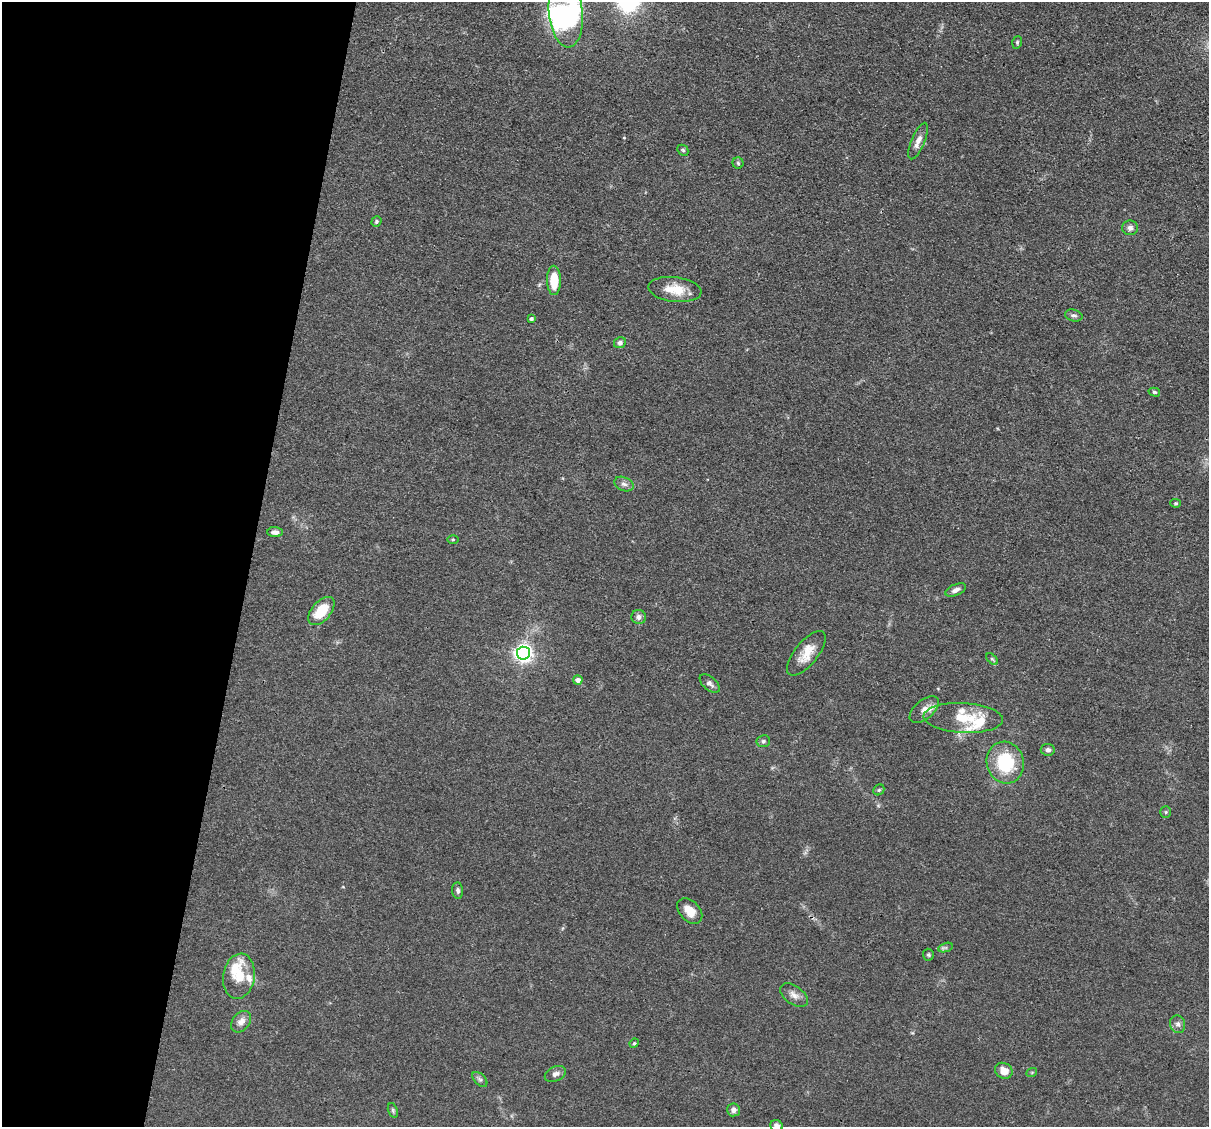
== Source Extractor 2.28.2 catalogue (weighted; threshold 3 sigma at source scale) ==
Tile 9 of 4 x 4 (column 1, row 3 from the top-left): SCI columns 1-1207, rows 1359-2483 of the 4830 x 4851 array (HDU 1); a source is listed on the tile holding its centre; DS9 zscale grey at full resolution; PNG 1211 x 1129 px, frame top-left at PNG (2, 2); each listed source drawn as its Kron ellipse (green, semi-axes under 4 px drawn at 4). Shown black and unused: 21% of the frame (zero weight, under 3 of 4 exposures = <1% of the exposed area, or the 3 px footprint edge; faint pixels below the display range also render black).
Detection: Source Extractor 2.28.2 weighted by HDU 2 'WHT'; one run over the whole footprint, this tile lists its part. Background 0.067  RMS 0.0061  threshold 0.0275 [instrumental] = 3 sigma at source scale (4.5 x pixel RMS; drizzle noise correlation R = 1.50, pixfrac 1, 0.05/0.05 arcsec/px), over >= 5 px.
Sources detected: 56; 3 inside a brighter object's white glare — neither listed nor drawn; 5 inside a brighter listed object's ellipse — not listed separately; the other 48 listed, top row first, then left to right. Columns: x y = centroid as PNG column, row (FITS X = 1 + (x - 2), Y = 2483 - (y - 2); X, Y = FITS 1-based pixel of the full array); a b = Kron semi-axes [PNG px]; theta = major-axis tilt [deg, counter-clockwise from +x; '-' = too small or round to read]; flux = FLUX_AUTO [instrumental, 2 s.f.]
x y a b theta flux
566 13 35 17 -84 52
1017 42 6 4 72 0.89
918 141 19 6 68 4.9
683 150 6 5 - 0.95
738 163 5 5 - 0.98
376 222 5 4 - 0.95
1130 228 8 7 - 2.5
554 280 15 7 -89 15
675 289 27 12 -7 13
1074 315 9 6 -15 1.7
531 319 3 3 - 1.2
620 343 6 5 - 2.2
1154 392 6 4 -16 0.91
624 484 10 7 -22 2.6
1176 503 5 4 - 0.81
275 532 7 5 -5 2.8
453 539 5 4 - 0.69
956 590 11 5 23 2.9
321 611 17 9 48 17
639 617 7 7 - 2.5
523 653 6 6 - 290
806 653 27 11 51 11
992 659 7 4 -44 0.99
578 680 5 4 - 2.9
710 683 12 6 -41 2.4
924 709 17 9 41 4.7
963 718 40 15 -3 18
763 741 7 6 - 1.5
1048 750 7 5 -6 1.9
1005 763 21 18 -75 35
879 790 6 5 - 0.99
1166 812 6 5 - 0.82
458 891 8 5 -85 1.8
690 911 15 10 -47 7.5
946 948 8 4 18 1.2
928 955 6 5 - 1
239 976 23 15 81 13
794 995 16 9 -35 4.2
241 1022 12 8 50 4.5
1178 1024 9 7 -73 2.4
634 1043 5 4 - 0.76
1004 1071 9 7 -28 6.3
1032 1072 5 3 - 0.56
555 1074 11 7 25 2.6
480 1079 9 5 -44 1.5
393 1110 8 4 -71 1
733 1110 6 6 - 2.5
777 1126 6 5 - 2.2
Isophote crosses this tile's border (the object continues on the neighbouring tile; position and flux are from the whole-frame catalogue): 2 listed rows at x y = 566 13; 777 1126